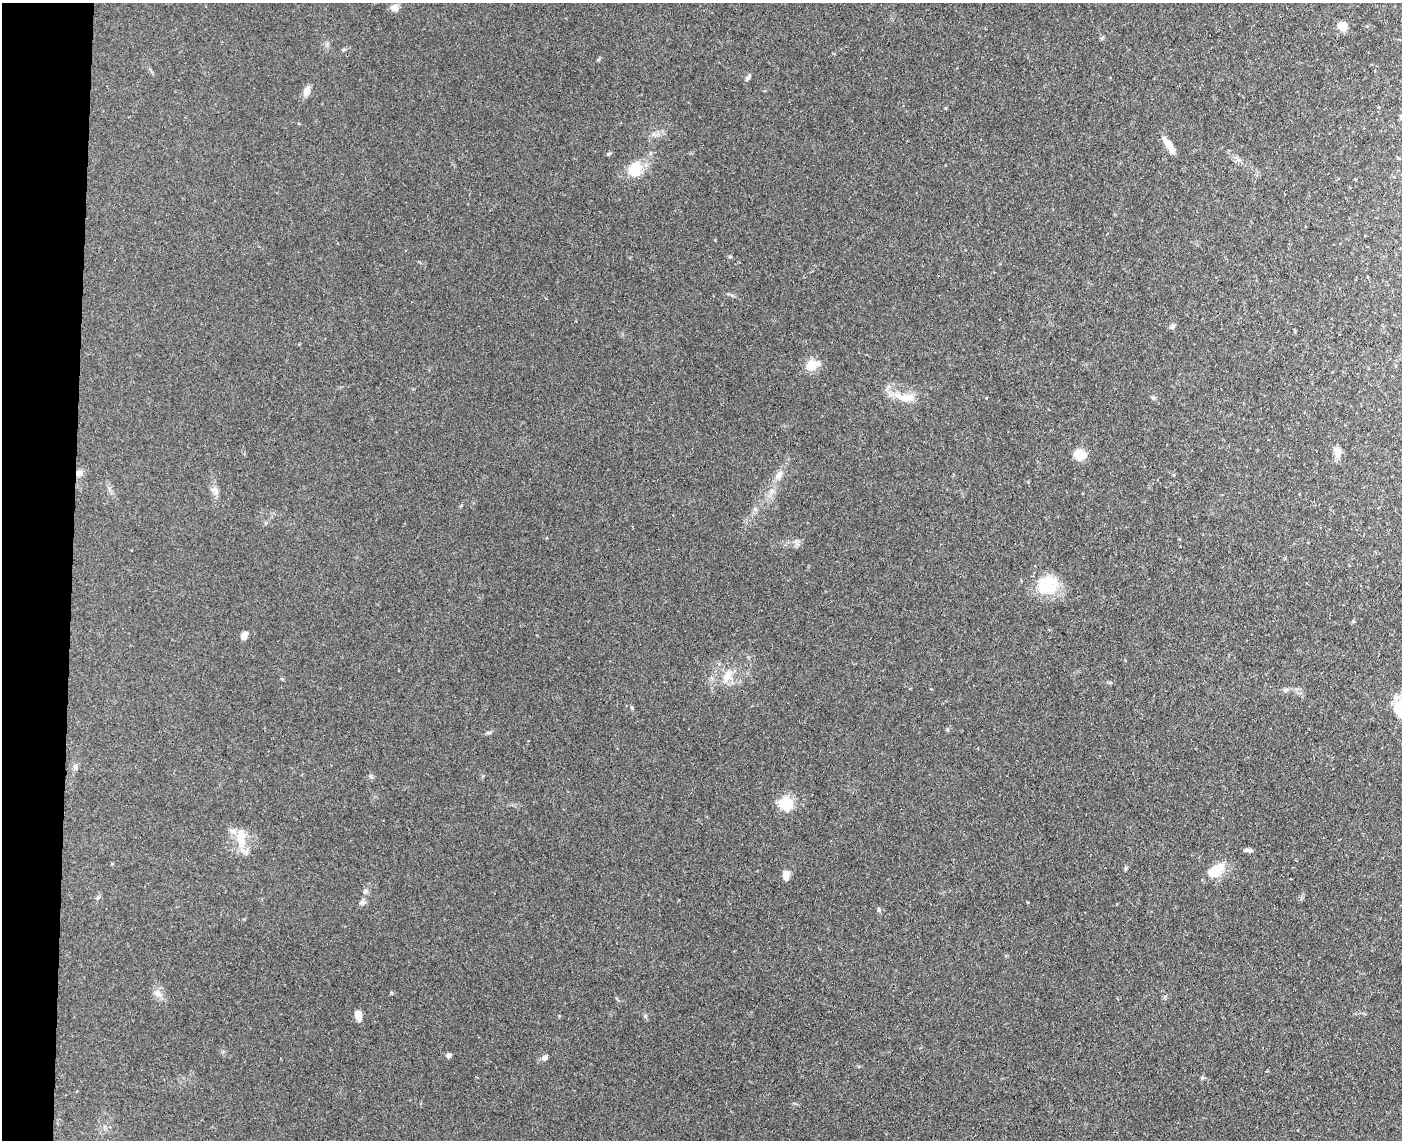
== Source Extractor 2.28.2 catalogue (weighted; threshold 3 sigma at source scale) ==
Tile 4 of 3 x 4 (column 1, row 2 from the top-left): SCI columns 275-1674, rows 2284-3421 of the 4640 x 4568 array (HDU 1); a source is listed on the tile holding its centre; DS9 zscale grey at full resolution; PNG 1404 x 1142 px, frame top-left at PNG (2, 3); no overlay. Shown black and unused: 5% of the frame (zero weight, under 3 of 4 exposures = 5% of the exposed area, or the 3 px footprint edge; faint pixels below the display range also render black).
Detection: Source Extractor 2.28.2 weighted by HDU 2 'WHT'; one run over the whole footprint, this tile lists its part. Background 0.13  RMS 0.0071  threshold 0.0321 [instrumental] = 3 sigma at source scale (4.5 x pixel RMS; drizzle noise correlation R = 1.50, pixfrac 1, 0.05/0.05 arcsec/px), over >= 5 px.
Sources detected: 38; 1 inside a brighter object's white glare — not listed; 2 inside a brighter listed object's ellipse — not listed separately; the other 35 listed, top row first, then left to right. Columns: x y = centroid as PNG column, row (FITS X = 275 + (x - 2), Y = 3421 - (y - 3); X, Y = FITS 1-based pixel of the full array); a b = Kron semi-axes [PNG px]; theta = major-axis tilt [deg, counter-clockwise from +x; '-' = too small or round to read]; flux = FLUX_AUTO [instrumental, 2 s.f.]
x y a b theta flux
394 8 10 9 - 3.9
1342 26 8 7 - 11
748 77 12 4 60 1.7
306 91 12 8 68 4.3
1169 145 21 6 -56 8.5
609 154 8 4 9 0.99
1238 160 9 3 -45 1.7
635 169 20 16 71 15
1172 326 8 5 53 1.6
811 365 12 10 26 12
900 397 23 8 -40 8.6
1337 453 15 7 -81 5
1079 454 7 6 - 27
79 473 9 7 36 3.9
779 475 12 8 39 4
214 489 11 7 1 2.7
1047 584 26 22 26 25
244 635 9 6 53 4.1
727 676 21 9 59 8.7
1286 690 9 4 22 1.6
489 733 8 4 1 1.2
75 767 9 6 83 2.2
371 776 6 4 -71 1.1
786 803 9 9 - 31
241 837 23 13 -86 14
1249 850 11 5 -1 2.1
1218 868 20 10 17 11
786 875 9 6 90 6.3
365 891 6 6 - 1.5
362 903 9 6 17 2
879 910 6 4 -71 0.99
158 994 11 4 -32 2.6
358 1015 10 7 -76 5.2
449 1055 4 4 - 3.3
545 1058 7 5 16 2.1
Overlapping masked pixels (flux is a lower limit): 1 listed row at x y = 79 473
Unlisted compact peaks at least as high as the median listed source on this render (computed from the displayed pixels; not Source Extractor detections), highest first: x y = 632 708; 1202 1078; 645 1016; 1153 398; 732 295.